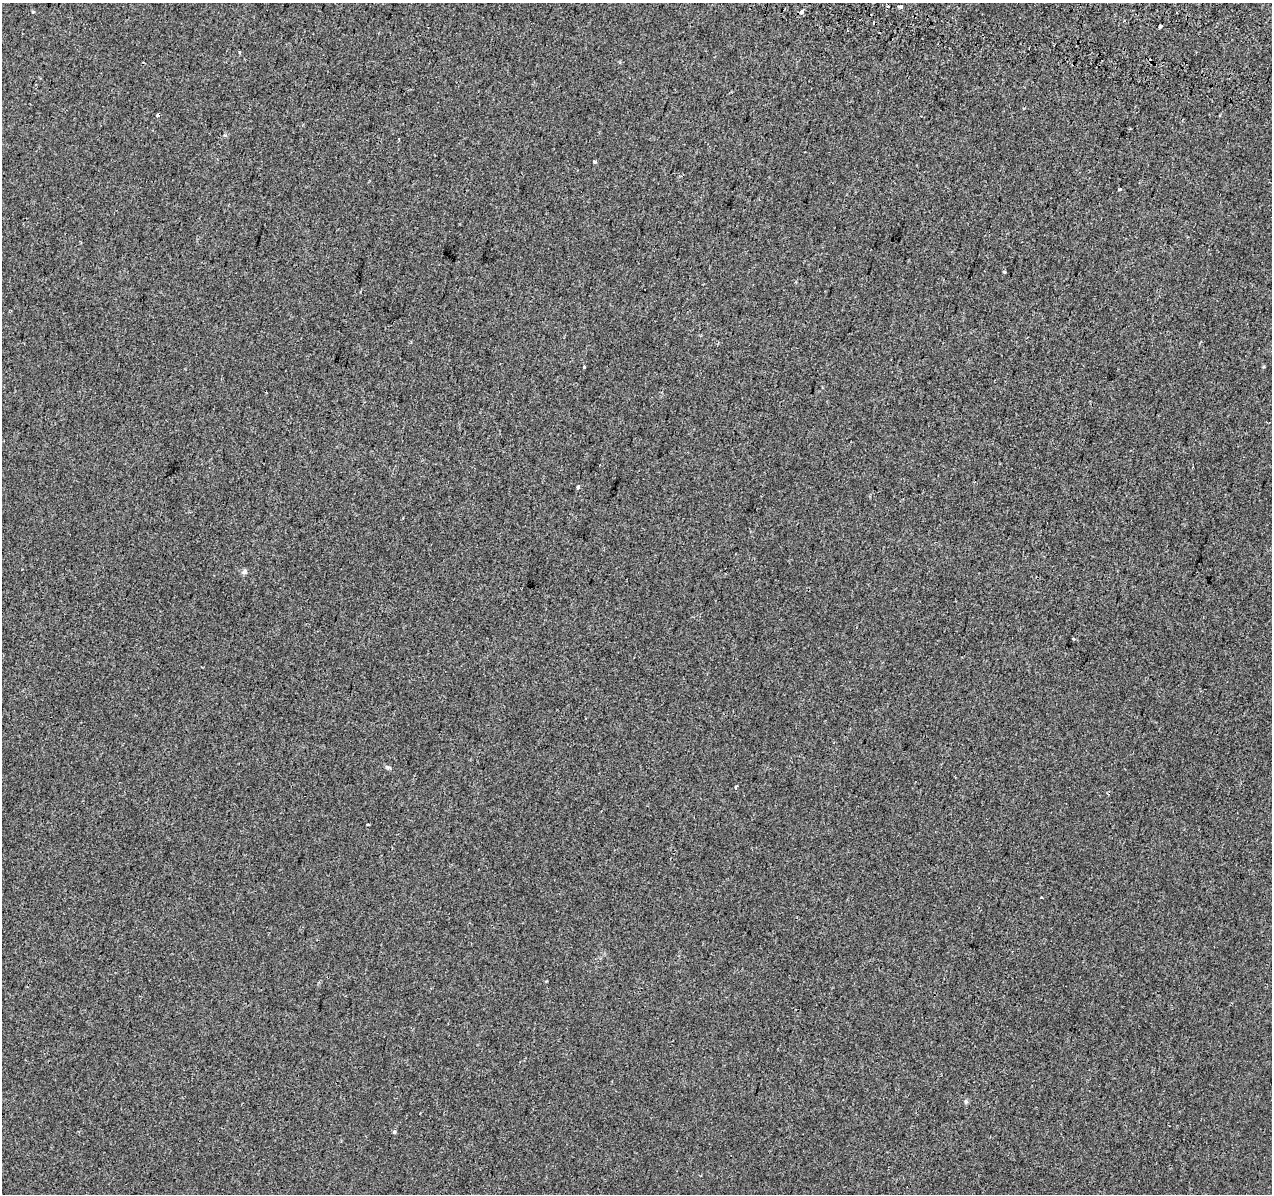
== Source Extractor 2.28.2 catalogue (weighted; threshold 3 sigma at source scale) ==
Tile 10 of 4 x 4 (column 2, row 3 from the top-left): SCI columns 1294-2563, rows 1532-2723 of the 5120 x 5387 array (HDU 1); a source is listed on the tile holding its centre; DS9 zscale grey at full resolution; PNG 1274 x 1196 px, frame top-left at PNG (2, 3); no overlay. Shown black and unused: <1% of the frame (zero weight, under 2 of 3 exposures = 3% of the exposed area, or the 3 px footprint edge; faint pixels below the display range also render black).
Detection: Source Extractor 2.28.2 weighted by HDU 2 'WHT'; one run over the whole footprint, this tile lists its part. Background -8.78e-04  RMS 0.0049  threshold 0.022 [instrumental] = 3 sigma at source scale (4.5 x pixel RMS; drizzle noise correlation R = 1.50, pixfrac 1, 0.0396/0.0396 arcsec/px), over >= 5 px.
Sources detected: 21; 3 cosmic-ray / hot-pixel residue — not listed; the other 18 listed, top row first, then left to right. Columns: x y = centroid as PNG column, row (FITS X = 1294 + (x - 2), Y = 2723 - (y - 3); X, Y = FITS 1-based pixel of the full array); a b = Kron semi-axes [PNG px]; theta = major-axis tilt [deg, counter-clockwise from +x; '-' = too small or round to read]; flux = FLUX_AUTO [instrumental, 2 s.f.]
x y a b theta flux
900 7 3 3 - 6.5
33 12 4 4 - 0.61
801 12 5 4 - 1.8
240 52 4 3 - 0.46
158 115 3 3 - 7.7
594 161 3 3 - 1.2
1120 189 3 3 - 6.1
1004 271 3 3 - 1.3
584 367 3 3 - 2
578 487 3 3 - 1.8
244 572 8 6 29 1.3
1073 639 3 3 - 0.53
387 767 6 5 - 0.84
736 786 3 3 - 1.1
368 824 3 2 - 0.48
1041 897 3 2 - 0.44
966 1102 6 5 - 0.88
394 1132 5 4 - 0.76